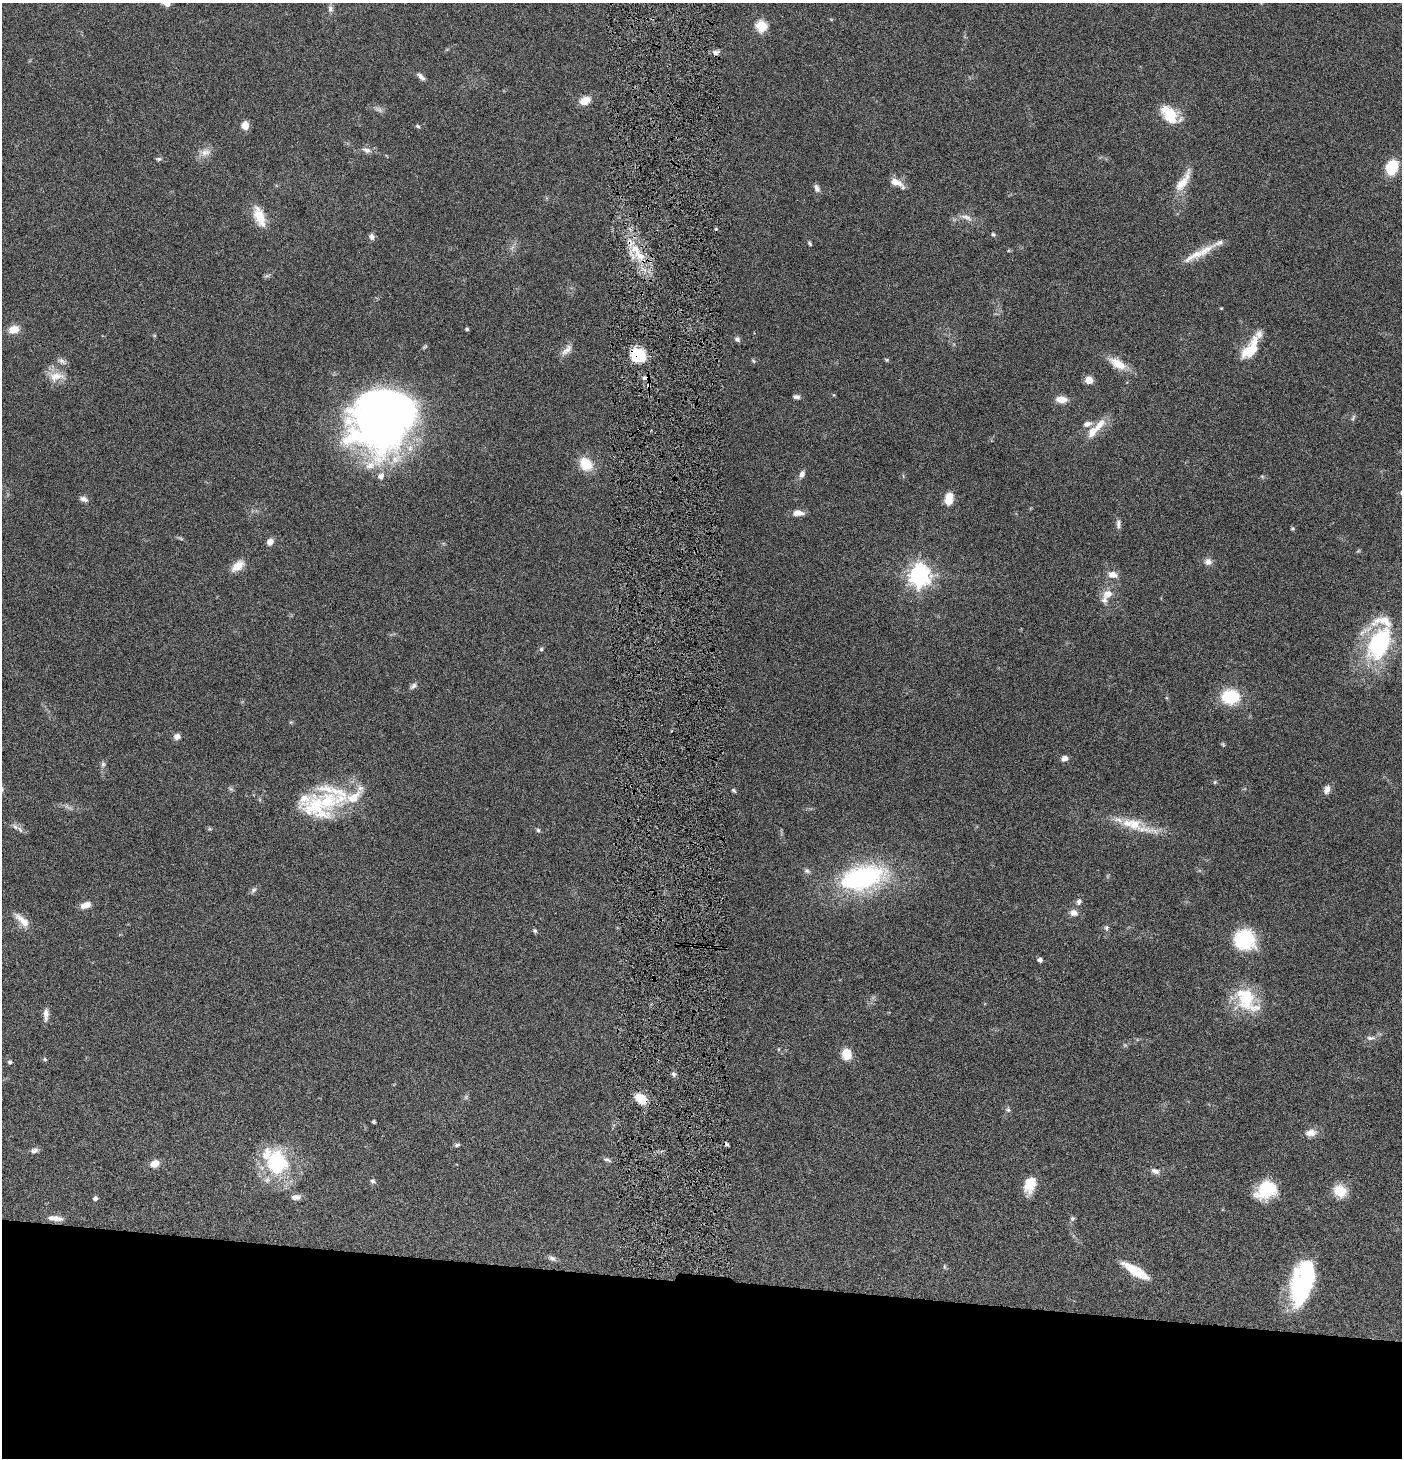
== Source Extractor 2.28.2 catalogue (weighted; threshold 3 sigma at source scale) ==
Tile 8 of 3 x 3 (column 2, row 3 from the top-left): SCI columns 1546-2945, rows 1-1456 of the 4444 x 4370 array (HDU 1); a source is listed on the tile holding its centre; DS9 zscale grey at full resolution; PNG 1404 x 1460 px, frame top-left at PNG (2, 3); no overlay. Shown black and unused: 12% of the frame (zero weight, under 4 of 8 exposures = <1% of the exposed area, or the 3 px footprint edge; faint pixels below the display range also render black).
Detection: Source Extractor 2.28.2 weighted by HDU 2 'WHT'; one run over the whole footprint, this tile lists its part. Background 0.0695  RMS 0.0042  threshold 0.0173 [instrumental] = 3 sigma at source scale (4.09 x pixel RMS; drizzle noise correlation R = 1.36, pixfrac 0.8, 0.05/0.05 arcsec/px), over >= 5 px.
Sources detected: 131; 2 too faint to see at this stretch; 3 inside a brighter object's white glare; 3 cosmic-ray / hot-pixel residue — not listed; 11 inside a brighter listed object's ellipse — not listed separately; the other 112 listed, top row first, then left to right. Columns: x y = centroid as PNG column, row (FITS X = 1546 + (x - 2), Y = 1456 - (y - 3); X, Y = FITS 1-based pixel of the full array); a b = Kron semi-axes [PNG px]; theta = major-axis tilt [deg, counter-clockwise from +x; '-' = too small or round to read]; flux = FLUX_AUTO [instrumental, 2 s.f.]
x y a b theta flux
330 9 10 7 -80 1.4
761 26 6 5 - 31
715 52 7 6 - 1.3
421 77 12 5 -45 1.5
585 101 14 9 28 4.2
1170 115 20 14 -50 13
245 125 9 7 90 3.3
418 126 6 4 -23 0.58
366 150 12 7 -21 1.8
205 152 15 10 14 3.2
159 159 7 5 0 0.77
1392 167 13 10 68 13
1183 181 35 10 57 6.9
896 182 18 7 -29 4
817 188 11 6 -68 1.4
259 216 26 11 -70 7.6
966 217 18 6 -22 2.5
993 234 6 4 -54 0.61
372 237 8 7 - 1.4
810 243 7 4 -54 0.58
1196 254 42 8 31 7
640 255 17 9 -35 6.4
14 329 12 8 11 4.2
467 329 4 3 - 0.8
1259 334 16 10 41 2.5
737 339 8 6 -47 1
567 350 18 8 45 2.7
1248 352 17 14 8 7.3
638 355 19 15 -32 10
887 360 6 4 -71 0.47
62 361 13 6 -31 1.4
753 361 6 4 -25 0.55
1117 363 25 11 -29 6.2
56 376 23 12 5 5.7
1089 380 8 7 - 3.6
796 397 8 5 -5 1.1
1061 399 12 7 -5 4.5
1353 418 9 4 64 0.69
383 420 62 52 47 260
1087 424 11 7 18 2
1099 425 23 10 49 5.6
586 464 15 12 -41 9.1
802 474 10 6 68 1.6
1262 476 6 4 -19 0.49
84 499 10 6 -21 1.7
949 499 15 9 81 5.3
798 513 13 7 2 3.2
1118 524 11 6 90 1.5
1293 528 6 4 1 0.48
270 541 8 7 - 2.2
1208 562 10 9 - 1.9
238 566 18 9 39 4.5
919 575 8 7 - 270
1113 575 13 8 -15 2.9
1108 594 10 8 29 4
1379 644 48 27 62 41
541 649 5 5 - 0.75
413 686 10 6 44 1.2
1230 697 15 12 0 20
177 736 8 7 - 1.7
1223 744 6 4 -78 0.48
1064 758 7 6 - 2.1
103 764 8 6 76 1.1
1215 782 5 5 - 0.51
1327 789 11 7 71 2.1
734 790 6 4 -40 0.65
354 797 41 15 44 11
315 806 41 32 -29 23
1134 824 20 18 -6 8.7
15 827 8 5 -53 1.4
538 830 5 5 - 0.7
807 871 9 6 -27 1.1
862 878 39 20 15 67
253 890 10 6 45 1.1
1079 901 8 7 - 1.4
86 905 12 7 19 3.3
1074 913 10 8 -13 2.3
22 920 23 8 -44 4.6
1106 928 7 6 - 0.84
535 931 6 5 - 0.71
1244 939 17 16 - 29
1040 960 5 4 - 1.6
1247 1000 32 25 -68 18
46 1014 17 6 89 2.3
1371 1038 13 6 1 1.6
779 1049 5 3 - 0.34
846 1054 15 13 -85 4.7
45 1059 6 4 -24 0.56
10 1062 5 5 - 0.8
673 1074 7 6 - 1
641 1099 13 9 -38 7.6
1008 1110 7 5 -43 0.8
373 1122 3 3 - 0.76
1311 1133 15 9 11 3.1
457 1145 7 4 15 0.76
34 1150 11 7 24 1.4
607 1160 12 4 -18 0.92
276 1161 39 28 -49 29
155 1163 11 8 27 3.4
1155 1171 11 7 -19 1.8
373 1181 7 6 - 0.81
1030 1184 19 12 74 7.2
1266 1190 24 17 31 15
1340 1191 16 13 -39 7.1
296 1197 11 6 5 2.1
95 1198 5 5 - 1.1
55 1218 18 6 -6 3
1072 1218 7 5 6 0.61
552 1258 10 6 -25 1.3
944 1267 6 4 -89 0.53
1136 1271 25 7 -31 15
1303 1285 42 25 72 32
Overlapping masked pixels (flux is a lower limit): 2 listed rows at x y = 638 355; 641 1099